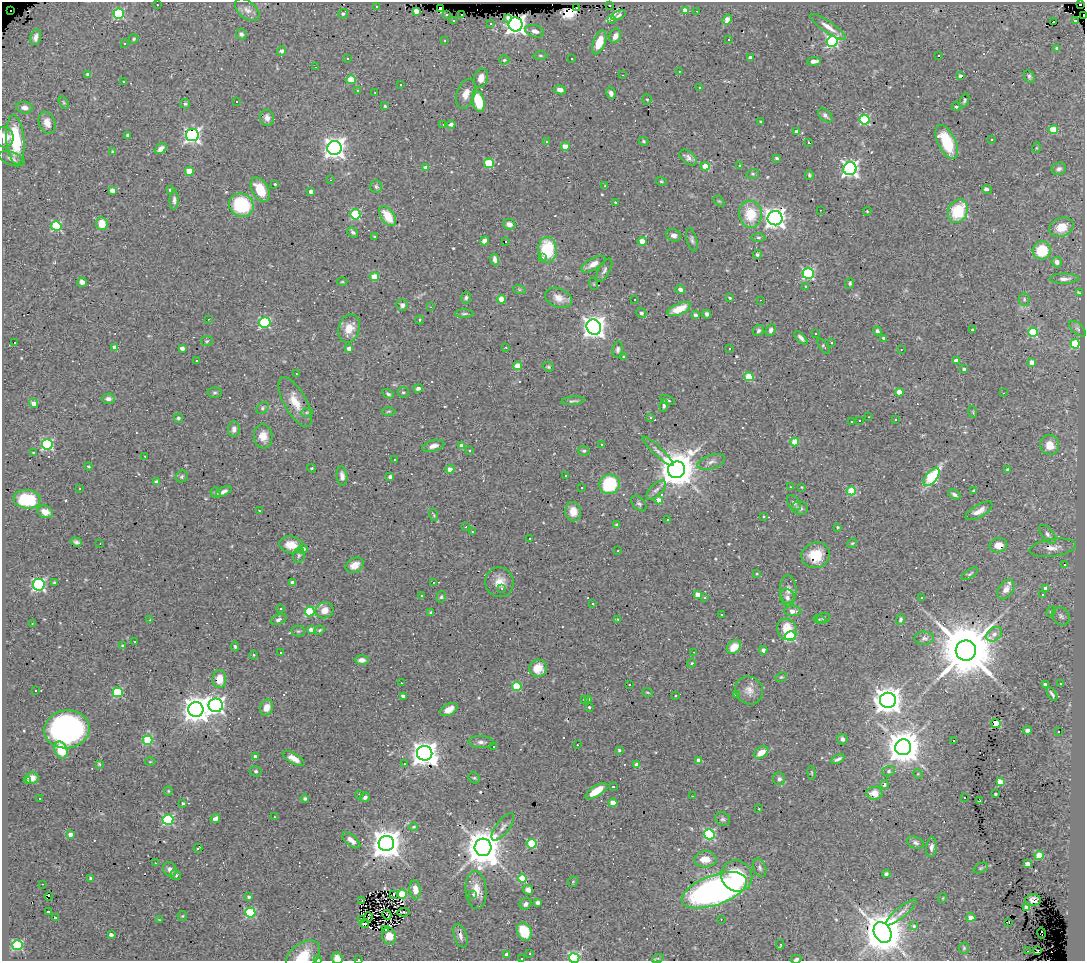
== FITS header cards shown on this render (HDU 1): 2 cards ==
NAXIS1  =                 1083
NAXIS2  =                  959

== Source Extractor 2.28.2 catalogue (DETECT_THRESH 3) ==
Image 1083 x 959 px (HDU 1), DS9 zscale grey, 1 PNG px = 1 image px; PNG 1087 x 963 px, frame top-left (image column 1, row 959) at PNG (2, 2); each listed source drawn as its Kron ellipse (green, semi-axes under 4 px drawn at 4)
Background 1.08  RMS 0.062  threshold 0.186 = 3 sigma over >= 5 px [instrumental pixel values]
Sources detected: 555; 3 with non-positive FLUX_AUTO (blend fragments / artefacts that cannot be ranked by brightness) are neither listed nor drawn; of the other 552, the 500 brightest by FLUX_AUTO listed and drawn (52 fainter detections omitted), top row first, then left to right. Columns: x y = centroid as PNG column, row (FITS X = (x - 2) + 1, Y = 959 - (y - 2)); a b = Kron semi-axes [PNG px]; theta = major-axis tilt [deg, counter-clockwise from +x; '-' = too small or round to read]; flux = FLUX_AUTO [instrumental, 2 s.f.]
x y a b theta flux
1080 4 3 2 - 14
157 5 3 3 - 39
609 5 3 3 - 140
376 6 3 3 - 8
576 8 2 2 - 4
440 9 4 3 - 140
11 10 2 2 - 19
247 10 14 8 -40 27
685 10 4 4 - 50
416 11 4 4 - 39
697 11 3 2 - 4.6
119 14 5 5 - 390
343 14 5 4 - 9.7
447 14 3 3 - 50
462 15 3 2 - 40
618 15 7 4 24 11
1083 16 3 2 - 470
508 18 3 3 - 53
727 19 5 4 - 45
453 20 3 3 - 72
611 20 3 3 - 30
1076 20 3 3 - 100
1053 22 4 3 - 830
491 23 3 3 - 11
515 24 7 7 - 2300
828 27 21 5 -35 37
535 31 9 6 -16 21
241 34 5 5 - 9.5
615 36 7 5 69 24
36 37 8 5 73 21
134 39 5 4 - 7
729 39 3 3 - 19
444 41 3 3 - 28
832 41 5 5 - 550
599 42 12 6 69 79
124 43 3 3 - 18
1057 48 4 3 - 12
281 51 5 4 - 16
540 55 7 3 -1 5.7
939 56 3 2 - 5.6
750 57 4 3 - 11
347 58 3 3 - 9.4
572 58 3 2 - 4.4
504 60 5 4 - 6.8
814 61 6 4 5 18
315 67 3 2 - 4.1
679 71 3 3 - 5.1
88 74 4 3 - 13
623 75 3 2 - 3.8
960 76 4 3 - 21
1029 76 6 5 - 8.4
481 78 9 7 75 38
351 80 4 4 - 140
123 81 3 3 - 13
401 85 3 3 - 38
699 88 3 3 - 15
358 90 3 3 - 63
560 90 6 4 -11 22
375 93 3 2 - 6.6
611 93 6 4 -75 20
466 94 15 9 69 40
647 99 5 4 - 4.9
964 100 8 4 69 6.4
236 101 3 3 - 44
478 101 11 6 -76 120
64 103 6 4 -59 5.4
185 104 5 5 - 7
385 106 3 3 - 4.5
956 107 4 3 - 5.2
24 108 8 6 -7 19
825 115 8 5 -43 12
267 118 8 7 - 26
865 120 5 5 - 350
760 122 3 2 - 3.6
47 123 11 8 -70 34
451 124 4 3 - 11
443 125 3 2 - 14
1053 130 4 4 - 130
797 132 3 3 - 22
128 135 3 3 - 10
192 135 6 6 - 1200
4 137 10 9 - 37
15 140 25 9 -85 200
992 140 3 3 - 15
546 141 3 3 - 16
644 141 5 4 - 5.4
809 142 3 2 - 3.9
947 142 18 8 -64 170
565 146 4 4 - 67
334 148 7 7 - 2900
1036 148 5 3 - 3.7
161 149 6 5 - 29
113 152 4 3 - 8.2
688 157 10 6 -39 19
777 158 3 3 - 6.9
11 159 13 6 -19 17
489 163 5 4 - 220
705 166 4 4 - 74
740 166 3 3 - 6.5
426 168 4 3 - 23
850 169 6 6 - 1400
1059 169 7 6 - 12
189 171 4 4 - 100
753 174 6 5 - 6.2
809 175 5 3 - 5.6
330 180 3 2 - 4.3
661 181 5 4 - 5
275 184 3 3 - 4.4
605 186 3 3 - 4.7
376 187 6 5 - 9.2
260 189 13 8 -61 100
987 189 5 3 - 16
112 190 4 4 - 35
170 190 3 3 - 10
311 192 4 4 - 25
174 200 9 4 89 13
719 201 6 4 -43 5.5
615 202 3 3 - 30
241 205 12 11 - 280
820 210 3 2 - 5.7
867 211 4 4 - 4
958 211 12 9 63 180
355 214 5 5 - 300
750 214 13 11 -85 130
388 216 11 6 -55 96
775 218 7 7 - 2600
102 224 6 6 - 60
509 224 6 5 - 23
56 226 5 5 - 300
1061 227 12 9 22 56
353 232 6 4 -46 9.8
674 235 8 6 -23 15
375 237 3 3 - 5.4
758 237 7 3 0 5.9
692 240 12 5 -76 12
484 241 5 4 - 18
506 241 3 3 - 11
642 241 4 4 - 64
547 250 13 9 -89 210
1042 250 9 9 - 150
757 255 4 4 - 8.5
542 258 3 3 - 290
495 259 6 4 -76 18
1057 262 5 5 - 17
593 264 13 6 29 30
604 270 13 5 61 14
808 274 5 5 - 490
375 277 4 4 - 120
1064 279 14 5 1 20
82 282 5 4 - 17
342 282 5 3 - 4
850 283 5 4 - 7.1
594 284 6 3 -71 4.2
805 287 4 4 - 5.8
519 289 6 4 -19 6.6
680 289 5 4 - 16
1079 293 4 2 - 7.4
466 298 6 5 - 9.8
558 298 14 9 -22 38
730 298 4 3 - 6
502 299 4 4 - 74
1024 299 6 5 - 7.8
635 300 3 2 - 6.4
761 300 3 2 - 42
402 305 6 5 - 14
431 307 3 2 - 4
679 309 12 5 23 62
641 313 5 4 - 14
464 314 9 4 1 7.4
707 314 4 3 - 11
695 315 4 3 - 12
208 319 3 2 - 24
420 320 4 3 - 4.3
265 323 5 5 - 400
594 327 8 7 - 3200
349 329 14 10 71 53
1077 329 10 5 -42 9.7
758 330 6 5 - 9.6
771 330 6 5 - 13
972 330 3 3 - 8
877 331 4 3 - 8.9
1033 332 5 4 - 240
815 333 3 2 - 3.7
801 338 8 4 -47 14
884 338 3 3 - 13
207 341 6 5 - 6.7
14 342 3 3 - 76
831 343 3 3 - 33
1075 344 5 4 - 220
823 346 9 4 -54 5.9
115 347 4 4 - 35
506 347 3 2 - 3.7
182 348 4 3 - 22
349 348 4 4 - 27
618 349 8 5 82 11
729 349 3 3 - 6.3
901 350 3 2 - 4.8
624 357 4 3 - 5.1
196 361 3 3 - 40
956 361 4 3 - 34
1032 362 4 4 - 36
518 366 4 4 - 98
548 367 6 4 -22 6.1
964 369 4 4 - 8.9
296 374 3 2 - 15
749 377 5 4 - 160
418 389 5 4 - 11
403 392 6 5 - 7.6
899 392 4 4 - 88
215 393 7 5 1 8.2
1003 393 3 2 - 16
388 394 6 4 -29 8.4
108 399 6 5 - 18
668 400 8 3 -24 5.7
573 401 12 3 5 9.4
295 402 28 11 -61 83
34 403 4 4 - 34
664 406 6 4 84 9.6
262 408 7 5 43 7.9
388 411 7 3 1 4.7
307 412 6 3 19 5.6
973 412 6 3 -73 4.5
868 417 3 2 - 6
178 418 5 4 - 8.4
650 418 3 3 - 3.7
896 420 3 3 - 12
860 421 3 3 - 24
851 422 3 2 - 4.8
234 429 8 6 -85 15
263 436 12 9 -84 41
795 442 4 4 - 83
47 444 5 5 - 490
602 444 3 2 - 4.1
1050 445 10 9 - 56
433 446 11 5 15 26
462 446 4 4 - 24
469 450 3 3 - 13
584 451 6 4 -10 7.3
658 451 21 4 -44 20
33 453 3 3 - 3.6
145 456 3 2 - 11
394 460 3 3 - 48
711 462 14 7 18 21
88 466 4 4 - 5
312 468 4 4 - 4.3
450 469 4 4 - 34
1007 469 3 3 - 6.8
676 470 9 8 - 12000
565 475 3 3 - 11
182 476 6 5 - 8.4
342 476 9 5 -83 20
390 477 4 3 - 21
932 477 11 5 51 360
156 482 4 4 - 16
609 484 10 9 - 300
791 487 4 4 - 4.1
802 487 4 3 - 3.8
581 488 3 3 - 6.5
80 489 3 2 - 4.2
656 490 12 6 44 18
224 491 8 4 27 16
851 491 4 4 - 160
974 491 3 3 - 11
216 493 5 5 - 11
954 495 6 4 -28 12
27 499 13 9 -5 190
658 500 4 4 - 39
639 503 9 6 -46 10
794 503 9 5 -50 11
800 508 8 6 -7 14
259 511 3 2 - 6.2
979 511 15 6 30 29
45 512 8 6 -25 40
573 512 10 8 -82 46
434 515 6 4 -74 5.2
763 516 3 3 - 8.3
667 520 3 3 - 39
617 525 3 3 - 4.9
466 527 3 2 - 5.2
837 527 4 3 - 4.3
472 532 3 2 - 3.6
1048 534 11 5 -52 16
529 538 3 2 - 10
76 542 6 3 -20 11
100 543 3 2 - 6.6
852 543 5 4 - 5
291 545 12 8 -9 49
998 545 9 7 12 45
1053 548 23 8 8 44
303 549 5 5 - 23
618 551 3 2 - 4.2
299 555 8 5 75 10
816 555 14 12 18 97
355 565 9 7 28 39
1064 565 3 3 - 13
757 574 4 3 - 3.8
970 574 9 4 34 7.6
433 582 3 3 - 46
499 582 15 14 - 49
55 583 3 3 - 9.4
293 583 4 4 - 26
39 585 6 6 - 800
1046 588 4 3 - 26
501 589 3 3 - 74
1006 589 11 7 55 34
788 590 14 8 -90 27
421 595 3 2 - 7.7
697 595 4 4 - 61
1043 595 3 3 - 6
441 597 6 4 74 6.6
787 597 9 7 -71 21
705 598 4 3 - 5.7
921 598 3 3 - 48
593 603 3 3 - 72
280 609 4 3 - 5.2
325 610 9 8 - 47
310 611 5 5 - 250
793 611 8 5 -1 28
1051 612 6 4 60 6.4
431 613 4 3 - 8.3
721 615 3 2 - 4.9
1061 616 10 8 -46 18
823 618 7 5 16 7.9
279 619 8 5 22 13
618 619 3 2 - 4
819 619 6 3 -18 5
901 619 5 4 - 8.9
150 620 3 3 - 3.7
32 624 3 2 - 5.5
787 629 11 9 -63 90
311 630 4 4 - 35
320 630 5 3 - 5.8
298 631 7 5 0 7.1
994 634 9 6 36 16
790 636 5 5 - 320
924 638 10 6 -1 14
134 641 3 3 - 68
123 646 4 3 - 7.9
235 646 5 4 - 7.6
734 647 8 6 39 64
763 650 4 4 - 14
966 651 10 10 - 36000
280 652 3 3 - 14
694 652 3 2 - 5.9
254 655 5 3 - 3.8
362 660 7 5 0 23
692 663 4 3 - 4.8
538 668 8 8 - 59
781 677 6 4 23 4.8
219 679 9 7 -90 69
401 683 3 2 - 4.6
1061 683 3 3 - 21
1045 684 3 3 - 9.2
629 685 3 3 - 12
517 686 4 4 - 210
749 690 14 13 - 38
36 691 3 3 - 44
118 692 5 5 - 310
647 692 5 2 - 3.6
1052 694 7 3 -58 8.7
736 695 3 3 - 9.5
403 696 4 3 - 30
675 696 3 3 - 11
584 699 4 3 - 5
589 699 4 3 - 14
888 700 8 7 - 5300
216 705 7 7 - 1600
267 707 8 6 72 37
589 707 3 3 - 6.4
196 709 7 7 - 5200
449 709 9 5 29 35
996 724 4 4 - 120
67 729 23 19 7 1200
1027 730 4 4 - 16
1059 732 3 3 - 19
842 739 5 5 - 16
147 740 5 4 - 250
954 740 3 3 - 39
481 742 12 6 -4 17
577 745 3 3 - 7.6
493 747 3 2 - 4.5
903 747 8 8 - 10000
61 750 9 6 -67 120
619 750 4 3 - 6
761 752 8 5 33 55
425 753 8 7 - 4700
255 757 4 3 - 17
294 758 12 5 -29 29
838 759 7 3 29 11
699 760 4 4 - 46
150 762 5 3 - 3.6
99 764 4 4 - 4.3
404 764 3 2 - 4.2
637 765 4 4 - 34
256 771 6 5 - 7.3
889 771 6 5 - 7.7
811 773 7 3 -82 4.5
918 774 5 4 - 4.6
32 778 7 5 12 26
474 778 6 5 - 6.1
779 779 6 6 - 14
27 781 3 3 - 18
1000 782 4 4 - 87
884 784 4 4 - 13
614 787 3 3 - 16
168 791 5 4 - 5.1
596 791 12 5 34 85
874 793 8 6 -3 47
359 794 3 3 - 4.3
996 794 3 3 - 6.4
692 796 3 2 - 54
365 797 5 4 - 12
40 798 3 2 - 4.5
305 798 4 4 - 6.2
964 798 3 3 - 23
979 801 3 2 - 3.7
183 803 3 3 - 8
613 803 4 4 - 74
759 809 3 2 - 56
274 817 3 2 - 4.6
215 819 5 4 - 23
723 819 8 6 -27 10
168 820 5 5 - 460
414 827 4 3 - 4.9
503 827 16 6 54 20
709 834 5 5 - 420
70 835 4 4 - 32
351 840 11 5 -40 24
915 843 9 6 -22 13
386 844 7 7 - 7800
532 844 5 4 - 260
483 847 9 8 - 12000
931 847 10 5 85 18
198 848 4 3 - 120
1039 856 4 4 - 140
705 859 11 8 4 48
155 863 3 2 - 4.5
1027 864 4 3 - 39
760 868 10 6 -68 12
981 868 7 5 25 7.1
170 869 8 6 -50 17
886 874 4 4 - 9.1
176 875 5 4 - 7.5
737 876 16 15 - 160
91 878 3 3 - 8
522 879 4 4 - 140
573 882 5 4 - 5.1
42 884 3 2 - 10
415 890 9 5 -82 44
476 890 19 10 -85 58
528 890 5 4 - 13
714 890 34 15 19 1700
393 894 4 3 - 7.3
402 894 5 4 - 150
473 894 3 2 - 67
49 896 4 3 - 32
249 897 4 4 - 7.4
943 898 5 3 - 3.7
1033 900 8 5 0 18
362 901 3 2 - 7.1
537 903 4 3 - 12
526 904 6 5 - 14
1027 908 4 4 - 77
48 912 3 3 - 15
403 912 6 3 6 15
901 912 19 5 39 25
250 913 5 5 - 310
387 915 4 2 - 6.3
182 916 5 4 - 4.5
55 917 3 3 - 45
368 917 5 2 - 4.8
971 917 4 4 - 66
362 919 3 2 - 7.2
721 919 3 2 - 4.3
160 920 3 2 - 4
1009 922 4 2 - 9.1
365 924 5 3 - 41
914 926 4 4 - 6.6
386 930 3 3 - 9.2
524 931 9 7 -65 140
883 932 11 8 -63 16000
1041 933 5 3 - 21
111 934 4 3 - 15
389 936 8 6 -71 37
460 936 12 6 -72 19
17 945 5 5 - 390
780 945 5 3 - 7.3
964 948 5 5 - 5.4
1027 951 3 2 - 13
1037 951 3 2 - 3.6
530 954 3 2 - 7.3
507 955 4 3 - 23
303 956 19 12 39 87
337 958 6 5 - 40
521 958 3 2 - 4.9
574 958 5 5 - 550
658 958 6 4 17 5.2
318 959 3 2 - 3.9
359 959 3 2 - 35
796 959 5 3 - 7.8
At the frame edge (FLAGS 8, measured only in part): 8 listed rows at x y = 1083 16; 4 137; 303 956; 337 958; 574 958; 318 959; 359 959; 796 959
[52 fainter detections neither listed nor drawn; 3 non-positive-flux detections neither listed nor drawn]